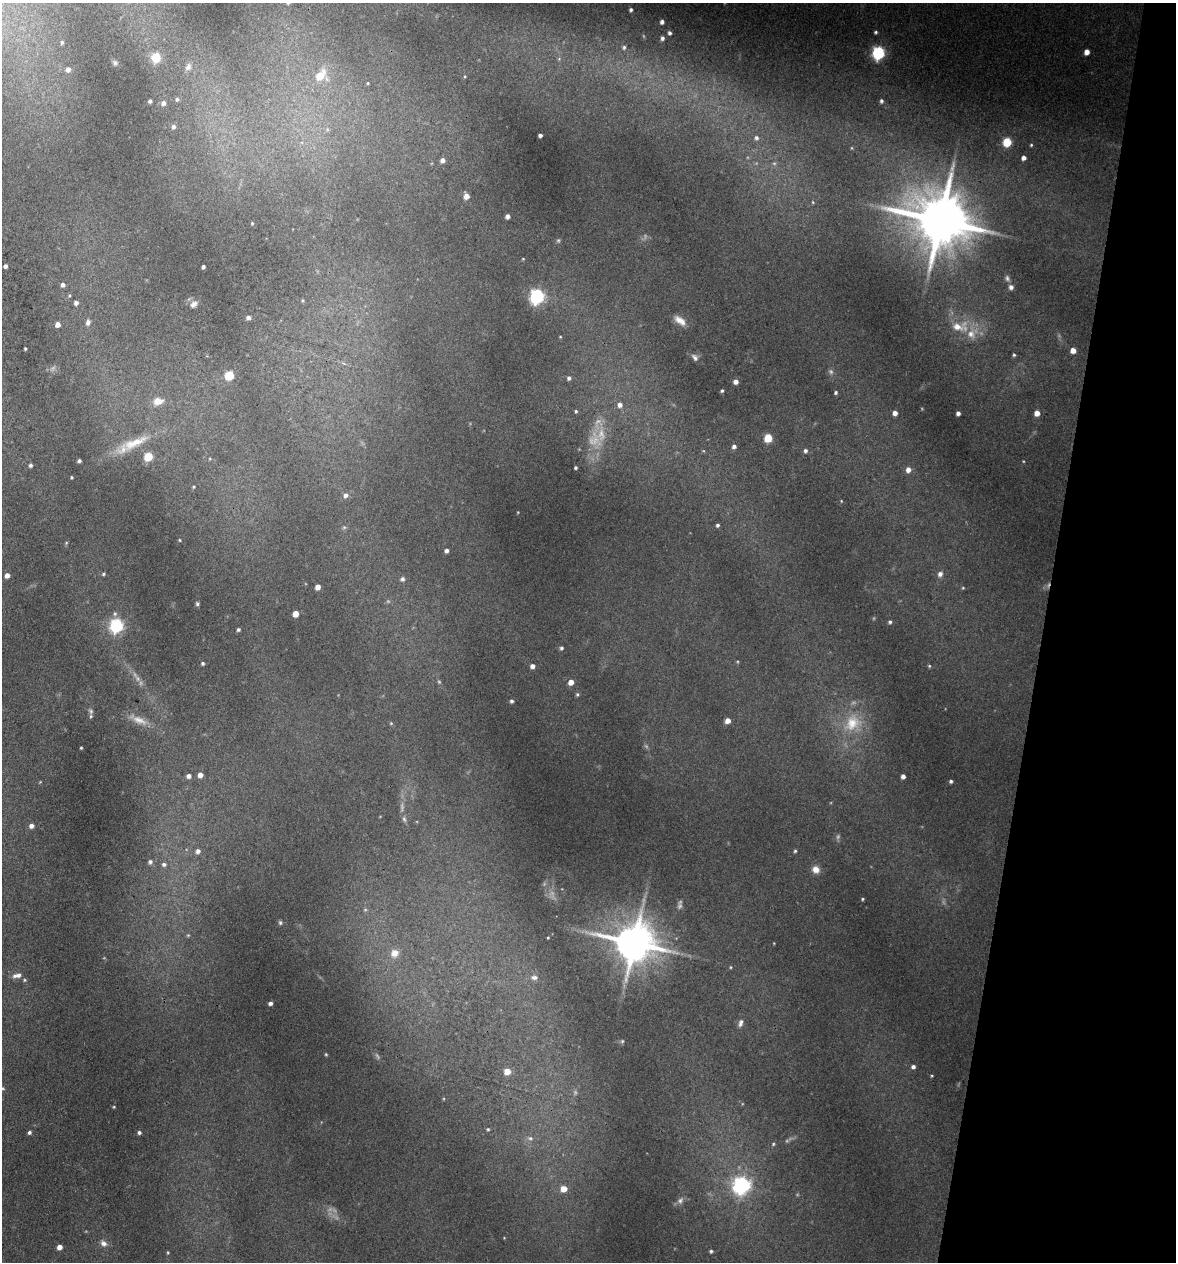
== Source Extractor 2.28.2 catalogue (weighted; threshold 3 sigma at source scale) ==
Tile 8 of 4 x 4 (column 4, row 2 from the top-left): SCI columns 3651-4824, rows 2530-3789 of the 5073 x 5061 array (HDU 1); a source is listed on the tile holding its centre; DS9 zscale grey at full resolution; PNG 1178 x 1264 px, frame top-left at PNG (2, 3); no overlay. Shown black and unused: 11% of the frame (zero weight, under 3 of 4 exposures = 1% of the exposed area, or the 3 px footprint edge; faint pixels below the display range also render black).
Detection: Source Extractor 2.28.2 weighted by HDU 2 'WHT'; one run over the whole footprint, this tile lists its part. Background 0.122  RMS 0.0083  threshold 0.0373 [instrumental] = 3 sigma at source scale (4.5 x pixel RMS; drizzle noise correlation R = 1.50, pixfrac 1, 0.05/0.05 arcsec/px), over >= 5 px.
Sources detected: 188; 32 too faint to see at this stretch — not listed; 1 inside a brighter listed object's ellipse — not listed separately; the other 155 listed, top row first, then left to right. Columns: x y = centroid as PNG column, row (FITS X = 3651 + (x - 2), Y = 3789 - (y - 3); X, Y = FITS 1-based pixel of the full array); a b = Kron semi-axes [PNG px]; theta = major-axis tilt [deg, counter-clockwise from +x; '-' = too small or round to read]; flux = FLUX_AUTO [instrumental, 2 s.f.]
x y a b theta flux
631 10 5 4 - 2
662 22 5 4 - 3.2
876 32 4 4 - 1.6
669 33 5 4 - 2.3
662 38 5 4 - 2.8
62 42 5 4 - 1.5
624 47 6 5 - 1.7
1087 52 5 4 - 8.1
879 53 6 6 - 180
156 57 6 5 - 46
559 59 5 5 - 1.2
115 63 7 6 - 2
188 67 11 8 62 4.4
68 69 5 5 - 4.3
320 76 10 8 42 23
465 76 4 3 - 0.83
368 83 4 3 - 0.77
177 99 6 5 - 1.5
150 101 4 4 - 1.9
881 101 6 5 - 1.9
163 103 5 5 - 3.9
173 126 6 5 - 2.7
327 129 6 5 - 1.8
540 135 4 4 - 2.3
756 138 7 6 - 2.8
1007 142 6 5 - 46
1031 145 4 4 - 1
1024 158 4 4 - 3.5
442 160 5 4 - 4.2
774 163 6 5 - 1.8
466 196 5 5 - 7.6
813 202 5 3 - 0.86
507 216 4 4 - 3.6
940 220 18 16 -27 6100
252 223 4 4 - 0.92
558 240 6 5 - 1.3
523 259 4 3 - 0.7
5 266 4 3 - 2.4
203 267 4 3 - 2.1
63 285 5 4 - 3.1
1011 287 5 5 - 3.7
69 295 4 4 - 1.1
537 296 7 6 - 240
302 300 4 3 - 0.94
76 303 5 4 - 2.9
193 304 10 7 33 4
248 317 5 4 - 3.3
680 320 16 8 -36 8.1
88 322 8 6 82 3.2
58 324 4 4 - 6.3
957 327 18 11 -16 14
971 334 21 14 86 17
560 337 3 3 - 0.68
25 349 3 3 - 1.1
1073 350 5 5 - 7.9
1014 355 5 4 - 1.3
695 357 10 7 -51 3.5
229 375 6 5 - 46
569 378 5 4 - 2.4
736 382 5 5 - 4.9
722 391 4 3 - 1.4
836 392 5 4 - 1.4
158 401 14 9 13 8.7
620 405 7 6 - 4.6
576 411 5 4 - 1.3
895 413 5 4 - 4.8
958 413 4 4 - 3.2
1037 413 5 5 - 8.2
768 438 5 5 - 32
134 443 49 13 23 28
734 446 5 5 - 3.1
805 451 6 5 - 2.3
148 456 5 5 - 37
210 459 5 3 - 0.78
79 461 4 4 - 1.7
31 465 5 4 - 2.2
576 468 3 3 - 1.5
908 470 6 5 - 5.6
72 477 3 3 - 1
194 487 5 4 - 1
346 495 7 6 - 4.1
841 501 4 3 - 0.71
717 525 4 4 - 1.9
179 540 3 3 - 0.86
66 543 5 4 - 0.93
446 551 4 4 - 2.7
103 574 5 4 - 1.4
940 574 7 6 - 3.7
7 575 4 4 - 5.3
402 579 6 5 - 2.5
318 587 5 4 - 6.9
963 588 4 4 - 0.87
197 604 5 4 - 1.6
295 614 5 4 - 12
890 622 4 4 - 1.7
116 625 6 6 - 190
238 630 4 4 - 1.9
561 648 5 5 - 1.7
738 662 5 3 - 0.77
203 663 4 4 - 1.6
532 666 4 4 - 4.4
929 666 5 4 - 1.1
571 682 5 5 - 8
577 694 5 5 - 1.4
512 701 4 4 - 2.1
91 711 7 6 - 2.1
138 720 29 9 -24 12
728 721 5 4 - 7
391 723 5 4 - 1.1
852 723 29 24 45 35
81 748 3 3 - 0.93
200 775 5 4 - 6
189 776 5 5 - 3.6
903 776 4 4 - 3.7
951 781 4 3 - 1.9
404 819 9 6 -67 2.6
31 826 5 5 - 3.9
198 851 6 5 - 3.2
795 851 4 4 - 1.2
150 862 5 5 - 2.3
164 864 6 5 - 2.3
816 869 8 8 - 6.8
862 899 3 3 - 1
280 923 6 5 - 1.5
188 935 5 5 - 1.2
548 938 3 2 - 0.7
634 943 13 12 - 3400
774 943 4 3 - 0.6
394 953 12 11 - 8.9
731 967 4 4 - 0.9
17 975 13 6 12 4.4
534 977 9 6 1 3.2
24 980 5 4 - 1.2
270 1003 4 4 - 3
741 1023 11 6 69 3.5
622 1041 6 5 - 1.5
326 1054 4 4 - 1.1
913 1067 5 4 - 2.6
507 1071 5 5 - 13
932 1076 3 3 - 0.79
3 1088 6 4 -3 1.2
114 1107 3 3 - 0.81
488 1129 4 4 - 1.1
29 1132 4 4 - 2.1
139 1132 4 4 - 1.9
530 1138 9 7 -25 3.6
773 1144 5 5 - 1.2
741 1185 7 7 - 370
563 1189 5 5 - 13
680 1200 11 8 55 4
504 1238 3 3 - 0.65
103 1243 10 7 -38 4.6
59 1247 4 4 - 5.9
711 1251 4 3 - 1.6
168 1252 4 3 - 0.9
Isophote crosses this tile's border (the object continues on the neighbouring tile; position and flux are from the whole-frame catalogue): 1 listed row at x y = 3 1088